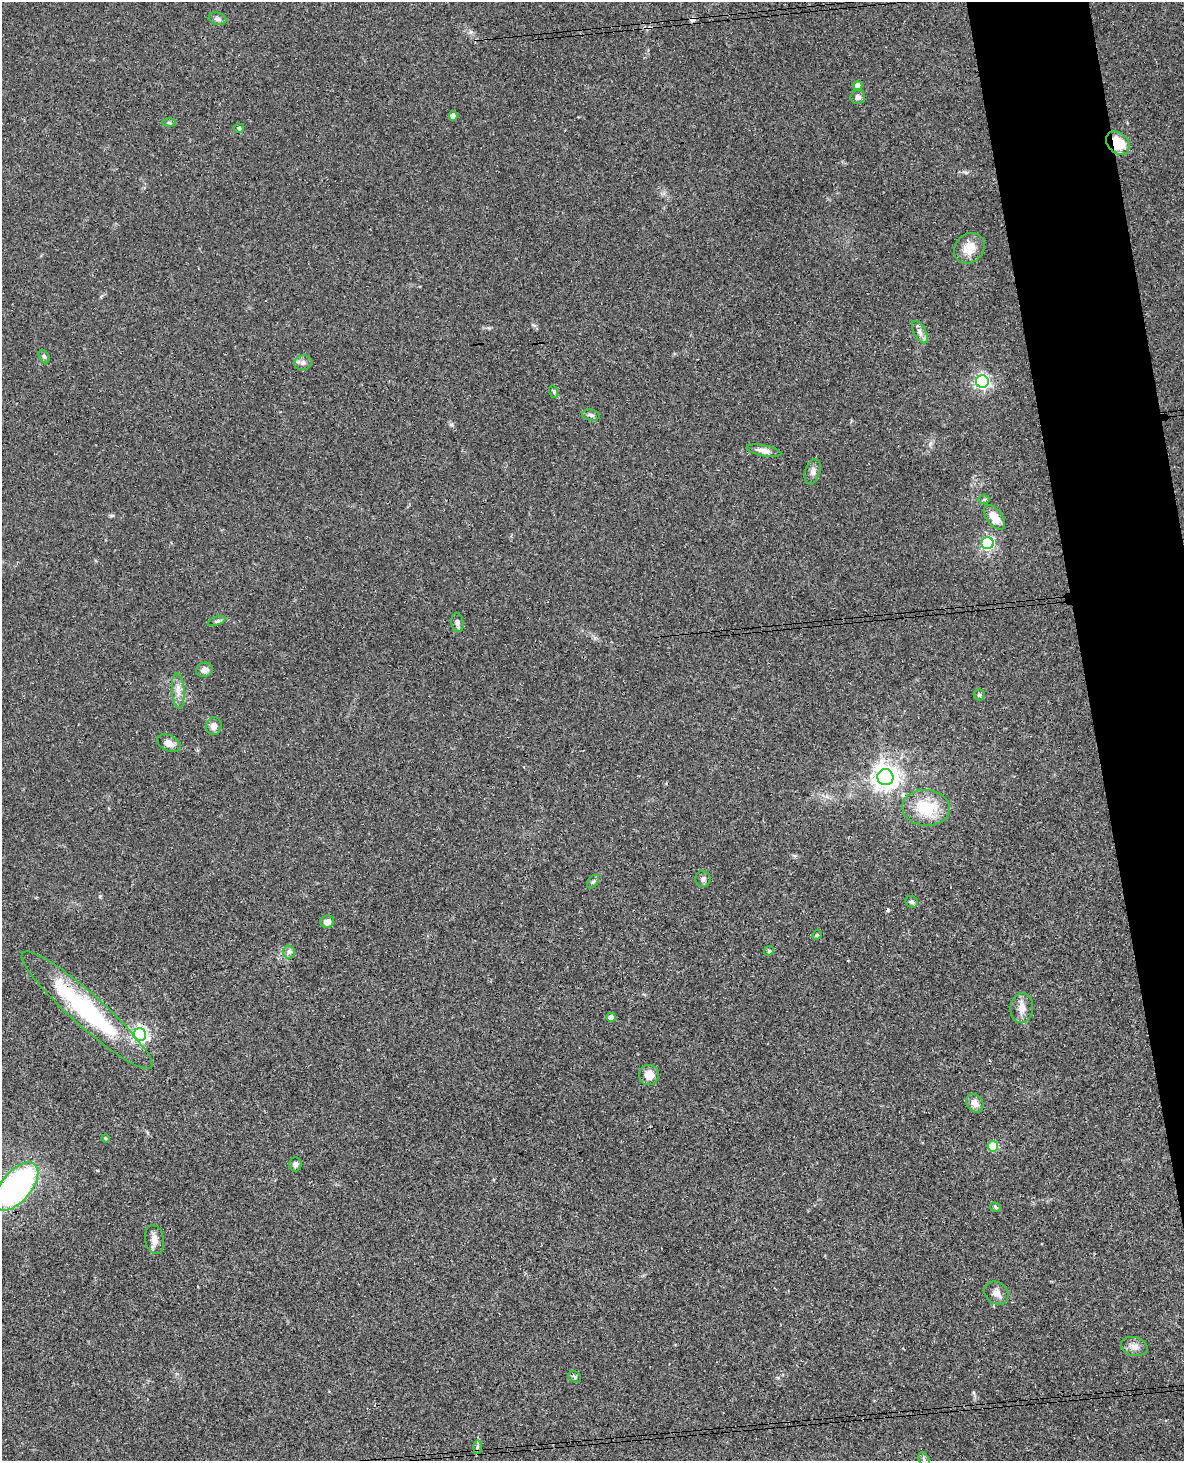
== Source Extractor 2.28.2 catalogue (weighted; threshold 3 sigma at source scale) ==
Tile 6 of 4 x 3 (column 2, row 2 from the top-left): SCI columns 1241-2422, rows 1713-3171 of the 4843 x 4777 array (HDU 1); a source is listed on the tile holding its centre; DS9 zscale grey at full resolution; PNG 1186 x 1463 px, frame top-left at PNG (2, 2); each listed source drawn as its Kron ellipse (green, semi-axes under 4 px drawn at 4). Shown black and unused: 6% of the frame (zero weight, under 3 of 4 exposures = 6% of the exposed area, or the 3 px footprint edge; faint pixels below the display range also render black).
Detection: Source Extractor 2.28.2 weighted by HDU 2 'WHT'; one run over the whole footprint, this tile lists its part. Background 0.0648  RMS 0.0049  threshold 0.0219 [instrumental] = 3 sigma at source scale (4.5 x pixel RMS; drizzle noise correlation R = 1.50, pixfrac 1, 0.05/0.05 arcsec/px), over >= 5 px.
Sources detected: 55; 3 cosmic-ray / hot-pixel residue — neither listed nor drawn; the other 52 listed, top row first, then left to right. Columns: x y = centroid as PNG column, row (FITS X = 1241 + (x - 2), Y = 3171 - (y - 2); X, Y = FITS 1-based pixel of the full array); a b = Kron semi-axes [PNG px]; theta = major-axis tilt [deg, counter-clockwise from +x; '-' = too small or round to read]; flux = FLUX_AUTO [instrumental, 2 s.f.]
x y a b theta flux
217 19 9 6 -17 1.6
858 86 4 4 - 4.2
858 97 7 7 - 1.8
453 116 5 4 - 3.3
169 123 6 4 -1 0.68
239 128 5 4 - 0.75
1118 143 13 10 -45 13
969 248 16 14 45 7.7
920 332 12 6 -60 2.4
44 356 7 5 -62 0.95
303 363 9 7 13 1.8
982 382 6 6 - 120
554 392 6 4 -72 0.67
591 415 9 5 -12 1.3
764 451 18 5 -11 3.3
813 472 13 7 73 2.3
984 500 5 4 - 0.64
994 517 14 8 -53 6.1
988 543 6 6 - 82
217 621 9 4 18 0.98
457 623 9 6 -83 1.9
204 670 9 7 18 2.1
178 691 18 6 -86 3.7
979 695 5 5 - 0.81
214 726 9 7 82 2.7
169 743 12 8 -26 3.4
885 777 8 8 - 390
926 808 24 18 -4 18
703 879 8 7 - 1.4
593 882 8 5 53 0.92
912 902 6 5 - 1.2
327 922 7 6 - 3.2
817 935 5 4 - 0.58
769 951 5 4 - 0.62
289 952 6 6 - 1.3
1022 1008 15 11 83 4.4
87 1010 86 16 -42 68
611 1017 4 4 - 4.6
140 1035 6 6 - 150
649 1075 10 10 - 5.6
975 1103 10 8 -54 3.3
105 1138 4 4 - 0.64
993 1146 5 5 - 22
295 1164 7 6 - 1.6
16 1186 29 15 50 100
996 1207 6 4 -29 0.63
155 1239 14 9 -79 3.4
996 1293 13 10 -38 3.1
1134 1346 13 9 -15 3.3
575 1377 7 5 -38 0.81
477 1447 7 4 89 1.1
924 1460 8 5 -64 0.9
Overlapping masked pixels (flux is a lower limit): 2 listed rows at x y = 1118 143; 87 1010
Isophote crosses this tile's border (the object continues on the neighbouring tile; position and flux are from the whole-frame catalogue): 2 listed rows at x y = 16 1186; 924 1460